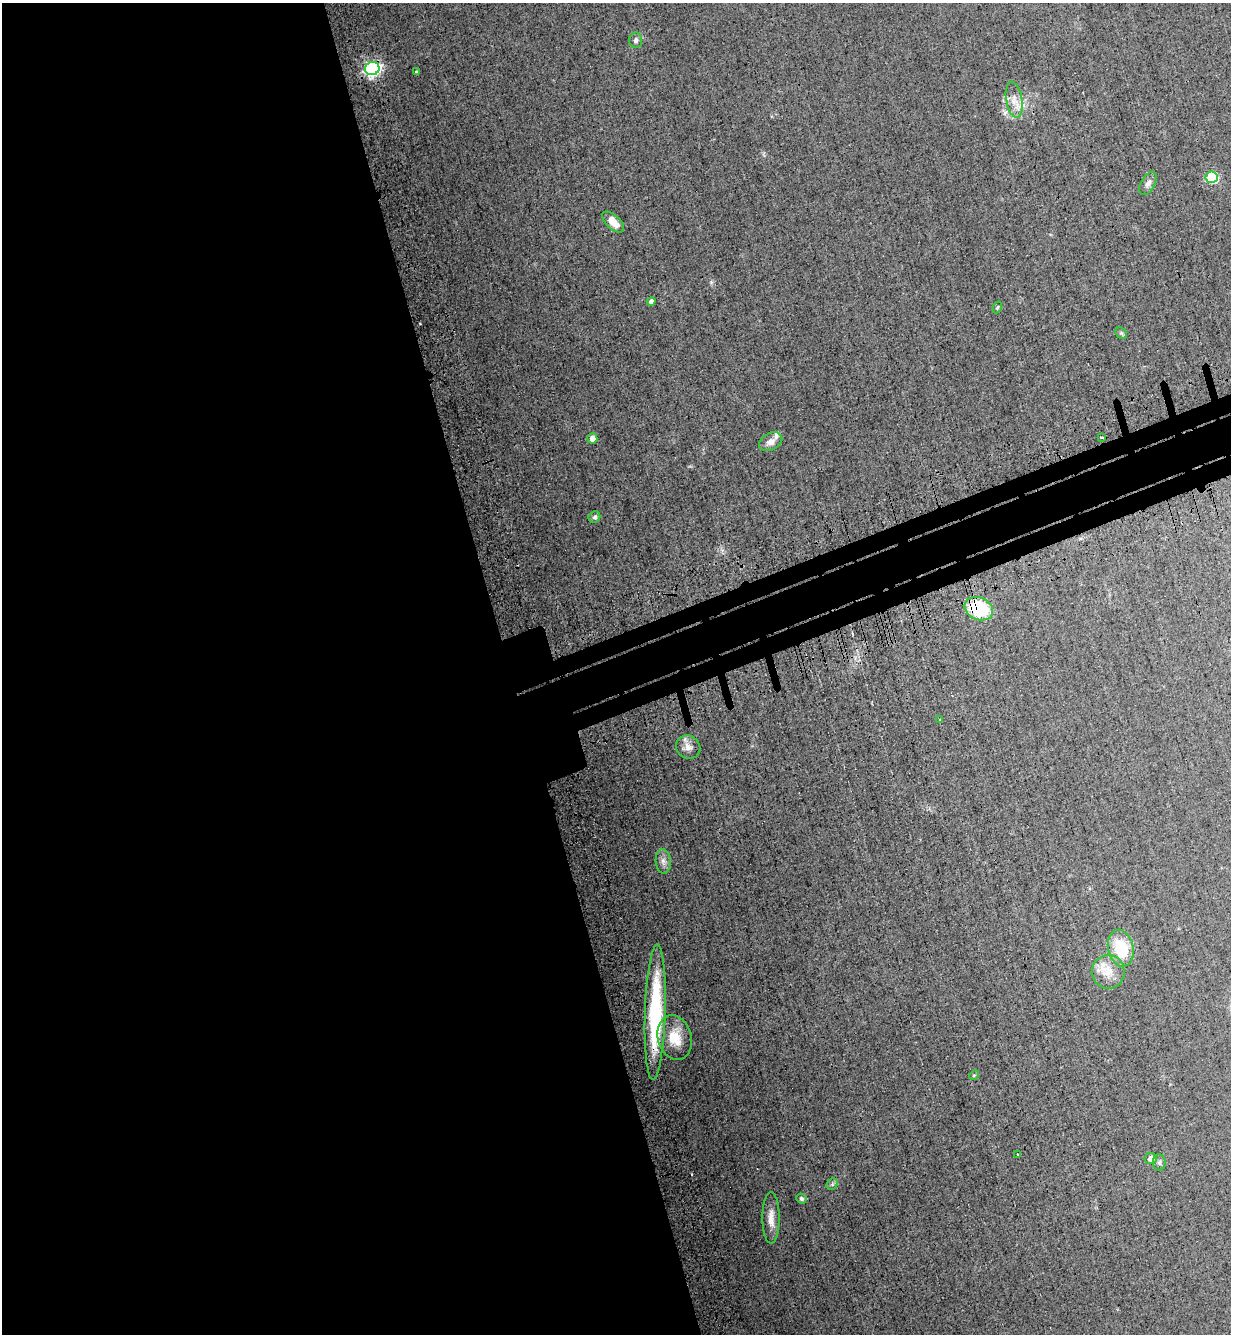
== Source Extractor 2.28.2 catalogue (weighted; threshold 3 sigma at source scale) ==
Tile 9 of 4 x 4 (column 1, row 3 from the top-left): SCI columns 345-1573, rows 1416-2747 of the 5477 x 5494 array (HDU 1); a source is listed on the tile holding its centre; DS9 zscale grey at full resolution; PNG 1233 x 1336 px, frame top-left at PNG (2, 3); each listed source drawn as its Kron ellipse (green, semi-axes under 4 px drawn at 4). Shown black and unused: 45% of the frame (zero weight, under 3 of 4 exposures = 7% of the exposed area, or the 3 px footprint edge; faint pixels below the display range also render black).
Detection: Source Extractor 2.28.2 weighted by HDU 2 'WHT'; one run over the whole footprint, this tile lists its part. Background 0.0322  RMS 0.0068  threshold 0.0307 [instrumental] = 3 sigma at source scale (4.5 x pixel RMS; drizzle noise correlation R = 1.50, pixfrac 1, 0.05/0.05 arcsec/px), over >= 5 px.
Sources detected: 30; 1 inside a brighter listed object's ellipse — not listed separately; the other 29 listed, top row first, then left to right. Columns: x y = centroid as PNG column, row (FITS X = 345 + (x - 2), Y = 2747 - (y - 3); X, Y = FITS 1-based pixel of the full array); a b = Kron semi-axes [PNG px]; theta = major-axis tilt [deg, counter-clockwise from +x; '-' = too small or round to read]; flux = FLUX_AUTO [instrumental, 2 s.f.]
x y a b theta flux
636 40 8 6 85 2
372 69 7 6 - 190
416 72 4 3 - 0.94
1014 100 18 8 -80 6.5
1212 177 6 5 - 55
1148 183 13 7 61 2.9
613 222 13 6 -44 7.4
651 302 4 4 - 3.3
997 307 6 4 68 0.91
1121 333 6 5 - 1.1
592 438 5 5 - 4.7
1102 438 3 3 - 1.6
771 442 12 8 27 4.5
594 517 6 5 - 1.7
979 609 15 11 -24 36
940 720 3 3 - 1.6
688 747 13 11 -38 4.8
663 861 12 7 -87 3.5
1121 948 18 12 -78 26
1108 972 17 16 - 11
655 1012 68 10 88 65
675 1038 23 17 -74 17
974 1075 5 4 - 0.77
1017 1154 3 2 - 0.51
1151 1159 6 5 - 4.3
1159 1163 8 6 -89 1.7
832 1184 6 5 - 1.1
801 1199 5 4 - 1.3
771 1218 26 8 -90 7.5
Overlapping masked pixels (flux is a lower limit): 3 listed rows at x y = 372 69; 979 609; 655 1012